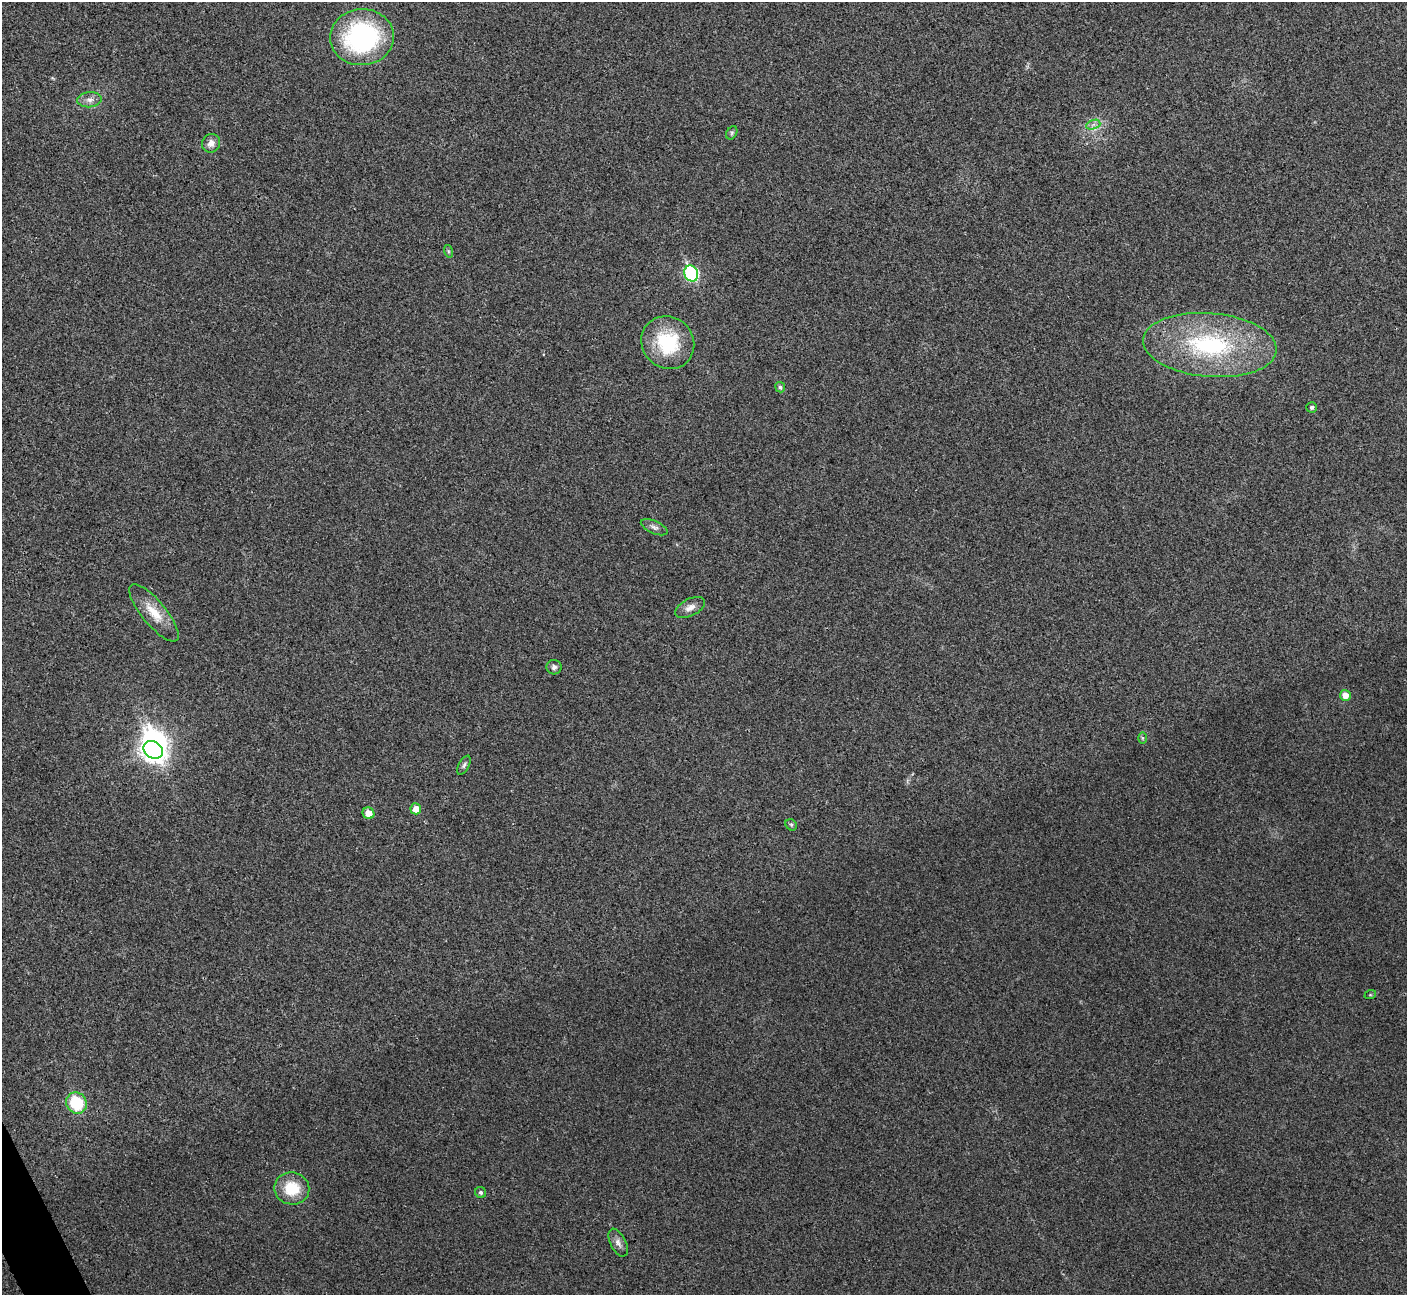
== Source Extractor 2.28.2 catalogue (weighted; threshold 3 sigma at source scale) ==
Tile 7 of 4 x 4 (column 3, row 2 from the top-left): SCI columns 2816-4220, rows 2745-4037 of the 5633 x 5621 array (HDU 1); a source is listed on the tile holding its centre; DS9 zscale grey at full resolution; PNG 1409 x 1297 px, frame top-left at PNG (2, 2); each listed source drawn as its Kron ellipse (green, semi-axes under 4 px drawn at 4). Shown black and unused: <1% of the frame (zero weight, under 3 of 4 exposures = <1% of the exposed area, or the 3 px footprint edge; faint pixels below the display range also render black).
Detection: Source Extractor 2.28.2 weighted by HDU 2 'WHT'; one run over the whole footprint, this tile lists its part. Background 0.0382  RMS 0.006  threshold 0.0272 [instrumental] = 3 sigma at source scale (4.5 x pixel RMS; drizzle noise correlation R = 1.50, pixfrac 1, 0.05/0.05 arcsec/px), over >= 5 px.
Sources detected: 28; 1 inside a brighter object's white glare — neither listed nor drawn; the other 27 listed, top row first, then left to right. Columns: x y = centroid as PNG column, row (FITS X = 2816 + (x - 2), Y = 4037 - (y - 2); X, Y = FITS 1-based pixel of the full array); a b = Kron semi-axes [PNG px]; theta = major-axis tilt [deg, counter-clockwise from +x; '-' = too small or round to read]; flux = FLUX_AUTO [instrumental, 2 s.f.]
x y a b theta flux
362 37 32 28 4 96
90 100 12 7 6 3.5
1093 125 7 4 19 1.7
732 133 7 5 61 1.1
211 143 9 9 - 3.7
448 251 6 4 -72 0.96
691 273 8 6 -65 73
668 343 27 25 -44 35
1210 345 67 31 -5 83
780 387 5 5 - 1.2
1311 407 5 5 - 1.2
654 527 14 6 -24 2.5
690 607 16 8 26 4.3
154 613 36 12 -51 13
554 667 7 7 - 1.8
1345 695 5 5 - 4.9
1142 738 6 4 -89 0.8
153 750 10 8 -34 380
464 765 10 5 61 1.6
416 809 5 5 - 5.4
368 813 6 5 - 6.1
791 825 6 5 - 0.91
1370 995 6 4 18 0.66
76 1103 11 10 - 26
292 1188 17 16 - 18
481 1192 6 5 - 1.4
618 1243 15 7 -63 3.1